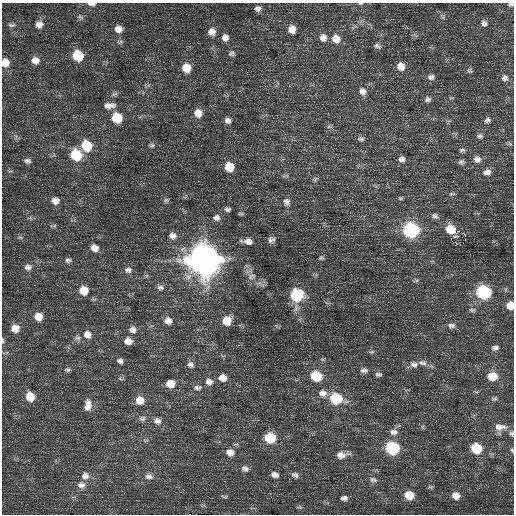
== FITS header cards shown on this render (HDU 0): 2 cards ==
NAXIS1  =                  512 / Axis length
NAXIS2  =                  512 / Axis length

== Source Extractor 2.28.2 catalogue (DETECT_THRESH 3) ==
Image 512 x 512 px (HDU 0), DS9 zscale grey, 1 PNG px = 1 image px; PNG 516 x 516 px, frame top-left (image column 1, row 512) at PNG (2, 3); no overlay
Background 0.117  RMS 0.73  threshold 2.18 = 3 sigma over >= 5 px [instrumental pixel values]
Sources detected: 136; all 136 listed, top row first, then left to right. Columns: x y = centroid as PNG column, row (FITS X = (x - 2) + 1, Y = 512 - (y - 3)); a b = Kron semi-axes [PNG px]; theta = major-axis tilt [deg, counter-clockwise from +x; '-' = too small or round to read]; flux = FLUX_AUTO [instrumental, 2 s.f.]
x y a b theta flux
360 3 6 3 8 48
92 4 8 4 -3 180
511 4 7 5 -5 91
258 8 7 6 - 180
80 17 11 4 -27 91
484 23 9 8 - 170
39 24 9 8 - 270
12 25 9 5 0 110
118 29 8 7 - 340
292 29 8 7 - 410
212 32 8 8 - 370
225 38 8 8 - 250
323 38 9 9 - 320
336 39 10 9 - 520
377 46 10 6 -15 140
232 53 8 7 - 120
78 56 8 8 - 1800
35 60 9 7 -1 350
5 63 9 8 - 470
401 66 9 8 - 420
186 68 8 8 - 730
470 71 8 6 -51 100
431 77 9 7 1 180
505 78 9 9 - 210
363 91 10 9 - 300
114 94 10 4 26 110
428 99 9 7 -1 150
109 105 14 7 4 310
198 113 9 8 - 450
117 118 8 8 - 1600
228 120 7 6 - 180
488 120 9 7 24 160
329 126 6 4 0 82
480 136 8 7 - 130
361 139 8 6 -7 130
510 144 7 5 -42 88
152 145 7 6 - 99
86 146 9 8 - 1700
462 150 8 6 7 110
76 155 9 8 - 2300
402 159 7 7 - 200
477 159 10 9 - 280
27 161 8 6 -19 140
461 162 8 6 7 120
229 167 8 8 - 950
487 172 10 7 9 260
315 179 10 4 63 110
452 194 9 3 0 76
400 198 6 5 - 67
166 200 6 6 - 91
55 201 9 8 - 280
287 202 11 9 -74 230
227 209 7 5 -5 120
240 214 8 4 0 67
435 216 8 6 -32 150
216 218 9 7 5 200
54 226 6 4 19 64
450 229 9 7 -24 950
411 230 9 8 - 7700
458 231 2 2 - 630
465 235 3 2 - 360
172 236 9 8 - 240
20 237 6 4 -19 70
451 239 2 2 - 200
465 239 2 2 - 54
271 240 7 6 - 170
248 241 10 7 -10 300
95 248 8 7 - 340
321 258 6 4 -5 77
68 260 8 6 4 120
204 260 12 12 - 85000
28 267 10 8 6 220
128 270 10 8 1 190
251 276 13 8 8 270
417 280 6 4 18 77
160 287 10 6 -6 160
84 290 8 8 - 690
483 292 9 8 - 5800
297 295 9 8 - 3600
510 305 7 7 - 700
472 310 8 5 -7 93
38 317 8 8 - 550
168 321 9 8 - 300
227 321 9 8 - 770
451 326 10 7 -1 180
15 328 8 8 - 530
133 330 10 8 -52 260
87 334 10 9 - 380
77 338 9 6 -1 150
3 341 7 3 -90 70
128 341 8 7 - 340
495 348 8 6 7 160
372 352 7 3 9 76
120 361 7 6 - 150
422 363 12 7 -9 220
190 364 9 8 - 180
414 364 11 8 -16 250
68 370 7 4 -3 87
364 370 9 6 -1 170
378 374 8 5 -7 110
316 376 9 8 - 1700
493 376 10 8 2 700
222 378 9 7 -10 390
209 382 10 8 -18 270
170 384 9 7 2 650
197 387 12 7 5 190
322 393 12 9 -1 360
30 397 8 8 - 810
336 399 10 8 -13 2500
494 399 9 5 6 100
140 400 9 9 - 560
88 405 14 8 88 390
142 418 9 7 0 170
157 421 11 8 -11 260
500 427 18 9 1 440
394 432 11 7 -12 260
512 433 7 6 - 110
270 438 9 8 - 1700
392 448 9 8 - 4200
476 448 8 7 - 1800
512 450 6 5 - 76
230 452 10 8 -7 370
342 455 14 7 8 400
245 469 10 8 -12 200
275 475 8 6 -12 220
295 475 10 7 -24 170
85 476 11 10 - 330
149 476 12 8 -8 250
372 479 9 6 -59 170
81 485 11 9 3 290
409 495 9 7 -12 800
456 495 8 7 - 380
224 496 9 3 -13 74
344 498 8 6 2 170
300 507 7 4 0 74
189 514 2 2 - 280
At the frame edge (FLAGS 8, measured only in part): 9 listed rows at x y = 360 3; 92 4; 511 4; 5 63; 510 305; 3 341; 512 433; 512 450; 189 514